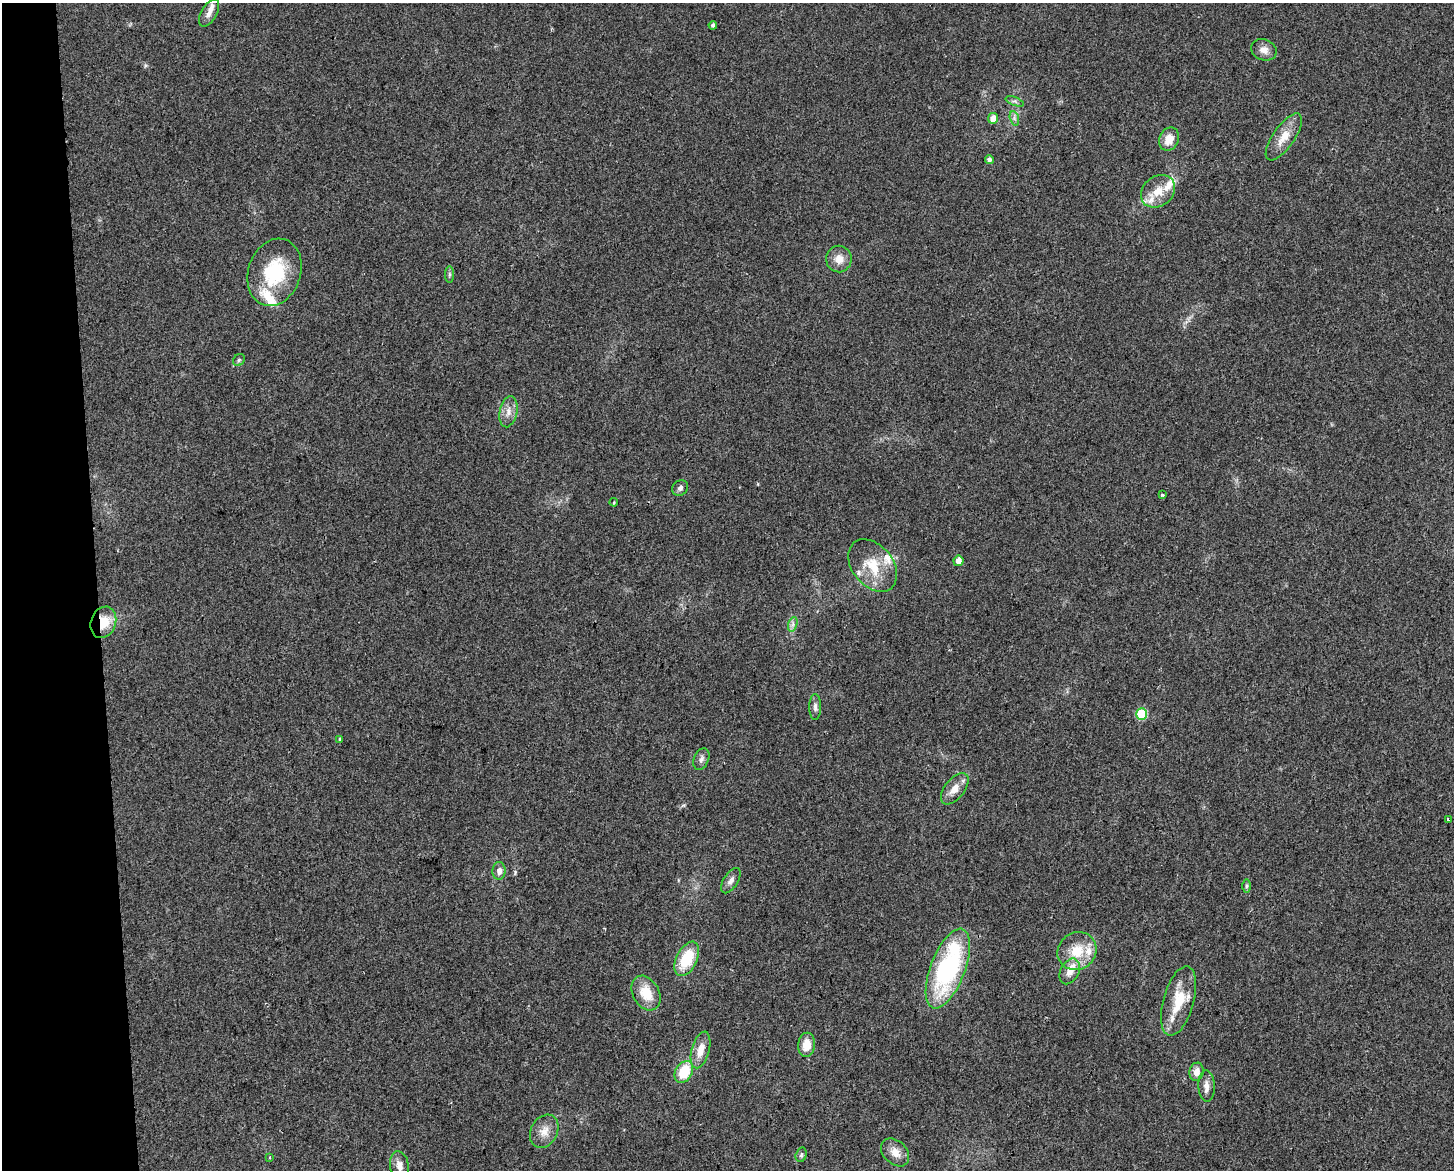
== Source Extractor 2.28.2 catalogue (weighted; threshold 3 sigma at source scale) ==
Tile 4 of 3 x 4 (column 1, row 2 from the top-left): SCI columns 14-1465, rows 2335-3502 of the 4427 x 4669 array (HDU 1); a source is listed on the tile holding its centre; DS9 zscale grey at full resolution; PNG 1456 x 1172 px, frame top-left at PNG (2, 3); each listed source drawn as its Kron ellipse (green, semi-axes under 4 px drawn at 4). Shown black and unused: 7% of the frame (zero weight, under 2 of 3 exposures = <1% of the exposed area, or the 3 px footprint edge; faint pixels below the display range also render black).
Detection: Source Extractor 2.28.2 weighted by HDU 2 'WHT'; one run over the whole footprint, this tile lists its part. Background 0.0441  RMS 0.0067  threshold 0.0299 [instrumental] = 3 sigma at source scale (4.5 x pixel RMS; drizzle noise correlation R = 1.50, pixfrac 1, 0.0396/0.0396 arcsec/px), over >= 5 px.
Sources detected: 55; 8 inside a brighter listed object's ellipse — not listed separately; the other 47 listed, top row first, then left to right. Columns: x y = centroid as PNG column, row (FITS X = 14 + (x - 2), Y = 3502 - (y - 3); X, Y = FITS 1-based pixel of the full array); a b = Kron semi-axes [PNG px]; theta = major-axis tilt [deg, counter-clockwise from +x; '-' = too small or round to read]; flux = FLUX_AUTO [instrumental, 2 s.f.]
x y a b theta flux
209 13 15 8 60 4.2
713 25 4 3 - 1.4
1264 50 13 10 -20 5.1
1015 101 9 3 -21 1.3
993 118 5 5 - 6.8
1014 118 7 4 -72 1.6
1284 137 27 10 55 12
1169 139 12 9 67 9
989 159 4 4 - 2.5
1158 191 18 15 39 12
839 259 13 12 - 6.9
274 272 34 26 71 42
450 275 8 4 90 1.3
239 360 6 5 - 1.1
508 412 16 9 79 5.5
680 488 8 7 - 2.3
1163 495 4 3 - 0.84
614 502 4 3 - 0.57
958 561 5 5 - 5.3
873 566 29 20 -51 21
103 622 16 12 69 16
793 624 7 4 72 1.9
815 707 13 6 90 2.7
1142 714 5 5 - 37
340 739 4 4 - 3.3
701 759 11 7 67 2.9
955 789 18 10 52 7.4
1448 820 3 3 - 1.7
499 871 9 6 86 4
731 881 14 7 57 3.3
1246 886 7 4 89 1.1
1077 951 20 18 38 18
687 959 18 10 63 24
948 968 42 17 69 100
1070 971 13 9 63 7.6
646 993 18 13 -61 15
1178 1001 36 15 74 22
806 1045 12 8 84 9.7
700 1050 19 9 75 8.7
684 1072 12 8 61 21
1196 1072 9 7 79 5.3
1206 1086 16 8 -89 4.5
544 1131 17 13 62 7.8
895 1152 16 11 -45 7.1
801 1155 7 5 74 1.6
270 1157 3 2 - 0.53
399 1166 15 9 -81 5.4
Overlapping masked pixels (flux is a lower limit): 1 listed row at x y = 103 622